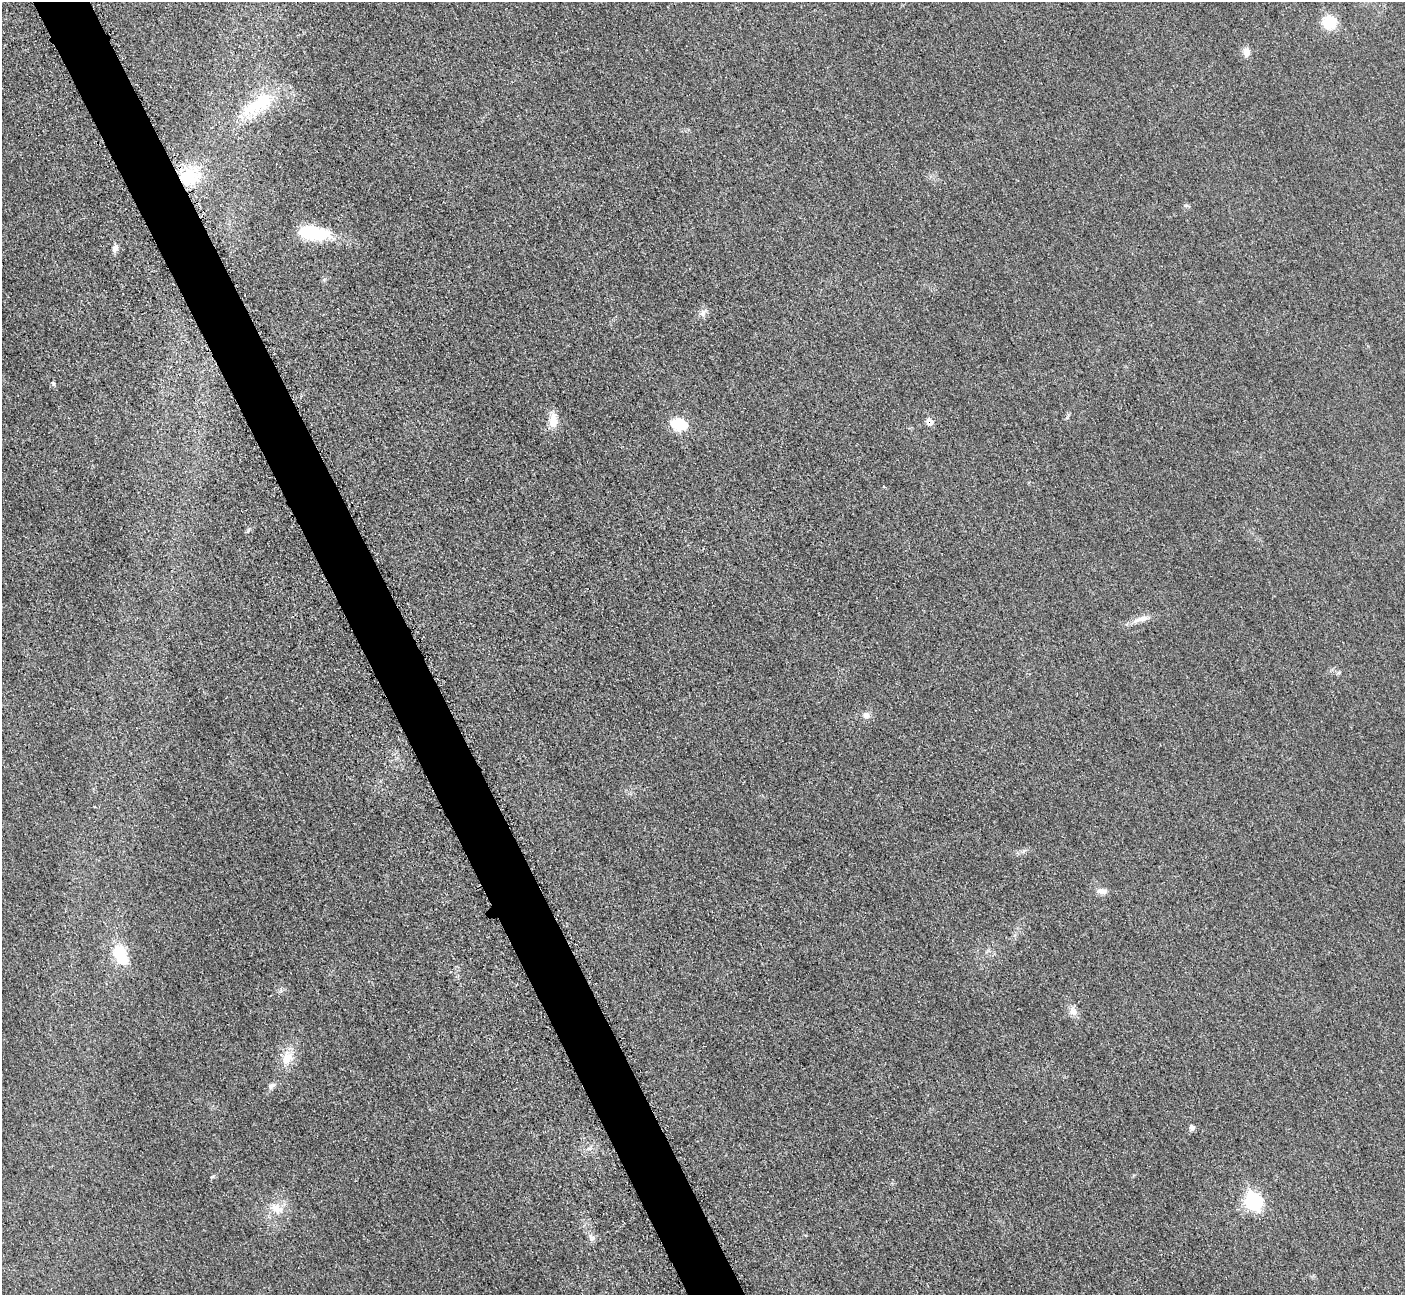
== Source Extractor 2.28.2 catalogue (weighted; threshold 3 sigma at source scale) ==
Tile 11 of 4 x 4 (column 3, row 3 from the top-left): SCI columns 2871-4273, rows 1486-2778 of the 5699 x 5664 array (HDU 1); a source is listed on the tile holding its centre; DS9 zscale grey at full resolution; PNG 1407 x 1297 px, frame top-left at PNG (2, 2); no overlay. Shown black and unused: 4% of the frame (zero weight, under 3 of 5 exposures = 4% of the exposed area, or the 3 px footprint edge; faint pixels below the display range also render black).
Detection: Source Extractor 2.28.2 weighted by HDU 2 'WHT'; one run over the whole footprint, this tile lists its part. Background 0.0195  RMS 0.0051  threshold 0.0228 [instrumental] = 3 sigma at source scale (4.5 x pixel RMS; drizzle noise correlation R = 1.50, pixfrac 1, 0.05/0.05 arcsec/px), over >= 5 px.
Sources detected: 22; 1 inside a brighter object's white glare — not listed; the other 21 listed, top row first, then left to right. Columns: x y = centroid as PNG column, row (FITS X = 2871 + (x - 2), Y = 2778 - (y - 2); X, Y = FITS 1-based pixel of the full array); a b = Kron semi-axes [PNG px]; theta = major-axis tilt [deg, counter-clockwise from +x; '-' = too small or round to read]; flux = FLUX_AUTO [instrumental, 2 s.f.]
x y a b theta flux
1329 22 16 15 - 12
1247 52 12 9 89 3
258 105 55 20 32 29
189 177 27 23 0 23
310 232 24 12 -4 27
115 247 8 7 - 1.8
703 313 11 6 80 2.1
53 384 6 4 -70 0.75
553 421 19 9 88 6.6
930 422 9 7 -37 3
679 424 15 11 -15 15
1141 619 24 7 14 4.6
866 715 9 8 - 2.3
1102 891 14 8 -8 2.9
121 955 30 16 -70 16
1073 1011 12 10 -60 3.1
287 1058 19 14 59 7.7
271 1086 10 6 31 1.7
1192 1128 7 6 - 1.7
1254 1201 10 8 -61 61
276 1209 15 10 -47 5.5
Overlapping masked pixels (flux is a lower limit): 2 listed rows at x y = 189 177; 930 422
Unlisted compact peaks at least as high as the median listed source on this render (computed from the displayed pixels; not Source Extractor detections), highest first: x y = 213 1176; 593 1238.